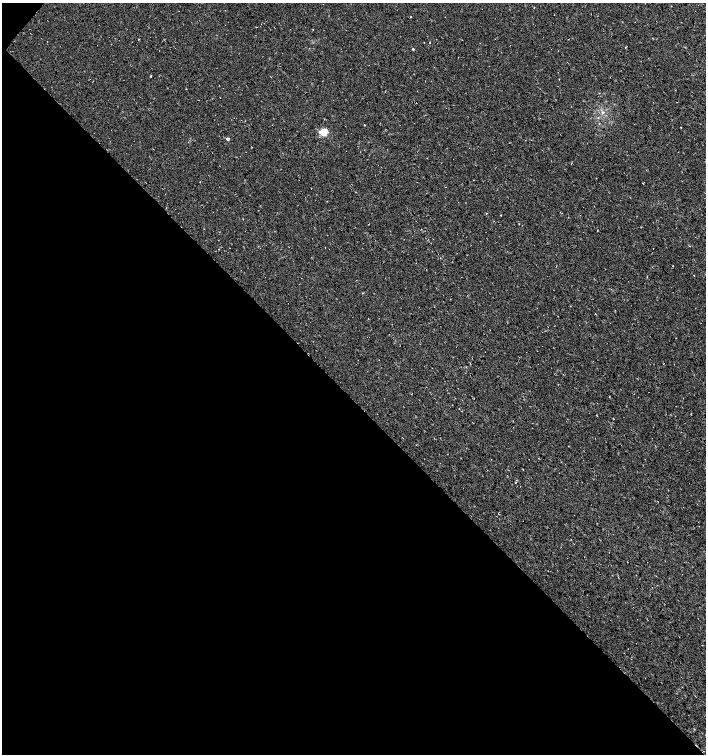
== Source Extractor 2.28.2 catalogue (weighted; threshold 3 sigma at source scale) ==
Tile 9 of 4 x 4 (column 1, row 3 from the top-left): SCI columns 235-1642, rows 1505-3008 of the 6032 x 6030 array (HDU 1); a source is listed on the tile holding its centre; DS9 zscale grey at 2 x 2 block average (1 PNG px = mean of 2 x 2 image px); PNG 708 x 756 px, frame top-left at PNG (2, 3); no overlay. Shown black and unused: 47% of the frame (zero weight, under 3 of 4 exposures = <1% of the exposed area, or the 3 px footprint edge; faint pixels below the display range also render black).
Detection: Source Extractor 2.28.2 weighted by HDU 2 'WHT'; one run over the whole footprint, this tile lists its part. Background 0.00754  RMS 0.0039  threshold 0.0178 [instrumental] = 3 sigma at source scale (4.5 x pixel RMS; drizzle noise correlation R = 1.50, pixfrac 1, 0.0396/0.0396 arcsec/px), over >= 5 px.
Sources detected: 7; all 7 listed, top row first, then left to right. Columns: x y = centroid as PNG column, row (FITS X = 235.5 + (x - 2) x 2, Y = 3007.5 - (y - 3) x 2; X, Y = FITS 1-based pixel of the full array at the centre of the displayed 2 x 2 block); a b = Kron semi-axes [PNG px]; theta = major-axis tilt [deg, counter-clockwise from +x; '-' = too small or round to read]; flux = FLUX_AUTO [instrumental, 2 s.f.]
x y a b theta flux
410 17 2 2 - 0.43
313 29 2 2 - 0.32
625 47 3 2 - 0.56
413 49 3 2 - 0.96
323 132 3 3 - 49
228 139 2 2 - 3.3
673 266 2 2 - 0.41